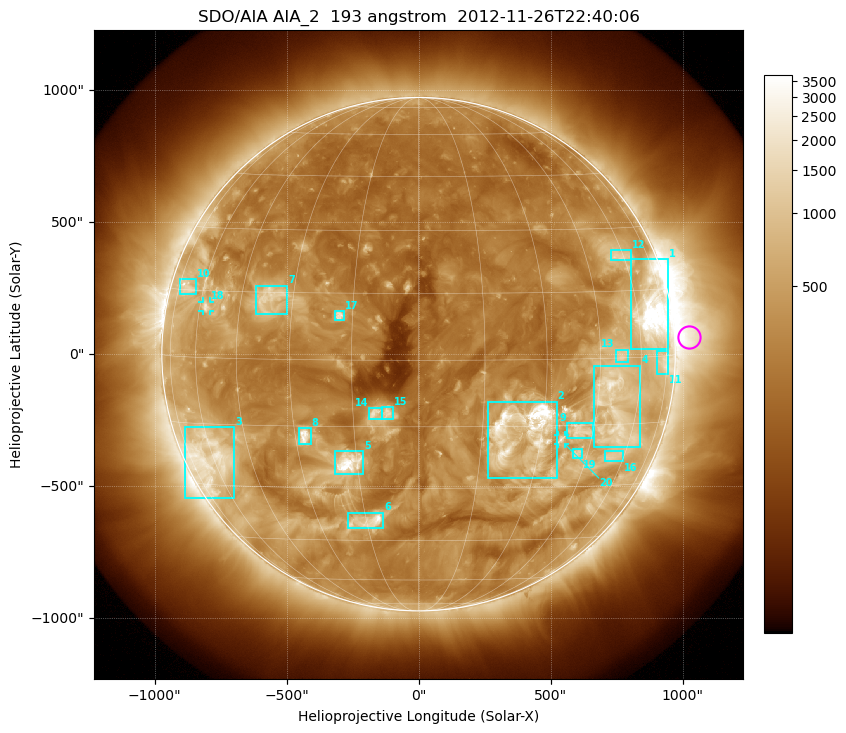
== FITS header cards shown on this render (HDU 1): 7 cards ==
TELESCOP= 'SDO/AIA'
INSTRUME= 'AIA_2'
WAVELNTH=                  193
WAVEUNIT= 'angstrom'
DATE-OBS= '2012-11-26T22:40:06.84'
CTYPE1  = 'HPLN-TAN'
CTYPE2  = 'HPLT-TAN'

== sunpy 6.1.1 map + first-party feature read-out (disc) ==
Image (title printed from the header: SDO/AIA AIA_2  193 angstrom  2012-11-26T22:40:06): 1024 x 1024 px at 2.4 arcsec/px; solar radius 973 arcsec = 405 px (full disc in frame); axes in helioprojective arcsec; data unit not stated in the header (colour bar unlabelled)
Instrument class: DISC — disc imager (sunpy class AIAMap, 193 A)
Bright regions (active regions / flare kernels): reference = the median radial profile (limb darkening/brightening removed); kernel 9 px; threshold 5 sigma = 687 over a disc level ~272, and >= 1.15x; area >= 12 px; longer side >= 10 px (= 24 arcsec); searched inside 0.97 R_sun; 25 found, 20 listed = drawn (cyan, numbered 1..; 2 of them under ~33 arcsec drawn as corner ticks so the feature stays visible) (cap 20 boxes per figure: the strongest are kept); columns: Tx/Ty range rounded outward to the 5 arcsec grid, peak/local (2 s.f.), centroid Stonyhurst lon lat
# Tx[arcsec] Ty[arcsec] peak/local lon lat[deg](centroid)
1 805..945 20..360 19 +67 +10
2 265..525 -470..-180 21 +25 -16
3 -885..-695 -545..-275 7.1 -62 -23
4 665..840 -355..-40 8.4 +51 -11
5 -320..-205 -455..-365 16 -17 -24
6 -270..-135 -660..-600 11 -15 -39
7 -615..-495 150..260 5.4 -37 +14
8 -455..-405 -340..-280 9.6 -28 -17
9 565..660 -320..-260 5.5 +41 -16
10 -905..-845 225..285 4.5 -69 +16
11 905..945 -75..15 4.3 +73 -1
12 725..810 355..395 4.2 +58 +23
13 745..795 -30..20 4.4 +52 +1
14 -190..-140 -250..-205 6.4 -10 -12
15 -140..-95 -245..-200 6.3 -7 -12
16 705..775 -405..-365 3.8 +55 -23
17 -320..-280 130..165 7.4 -18 +10
18 -820..-790 160..200 5.2 -57 +11
19 580..620 -395..-360 4.8 +42 -22
20 525..555 -340..-305 5.8 +36 -18
Off-limb structures (1.02-1.3 R_sun): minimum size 162 px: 3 found; the strongest spans PA ~235..305 deg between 1.02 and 1.3 R_sun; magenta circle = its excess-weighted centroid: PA ~275 deg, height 1.06 R_sun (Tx ~1025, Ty ~65 arcsec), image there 4.3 x the reference